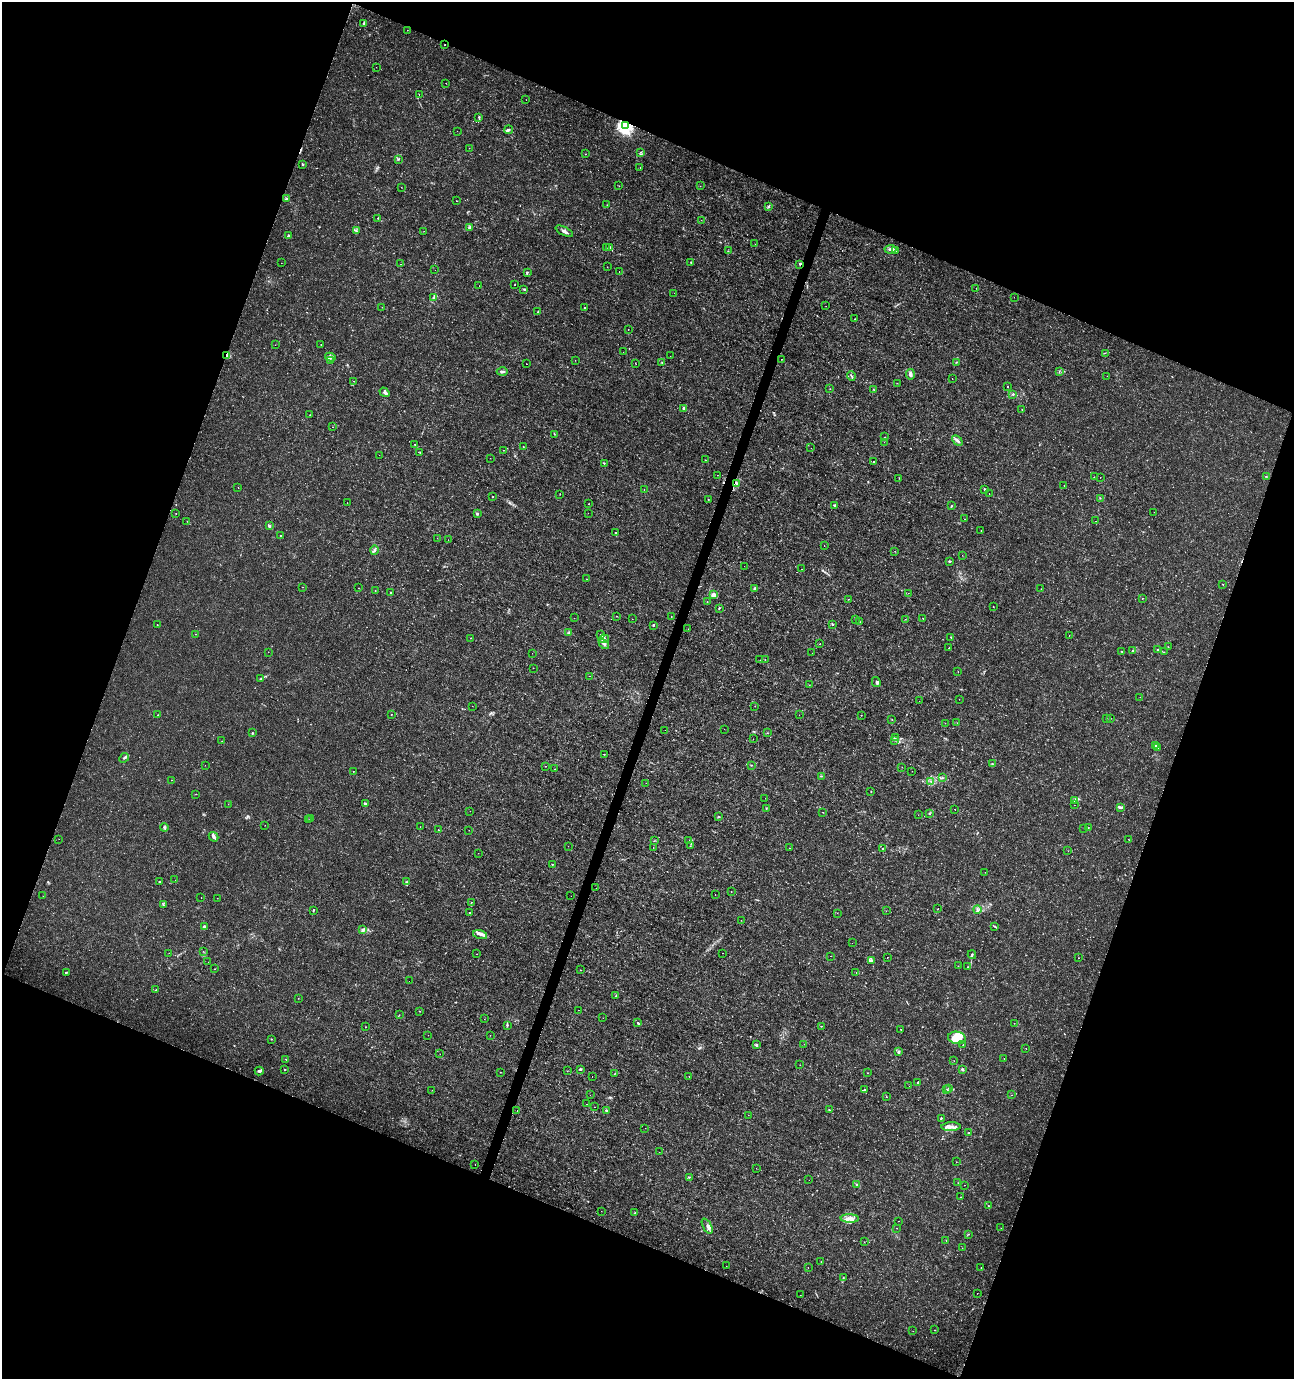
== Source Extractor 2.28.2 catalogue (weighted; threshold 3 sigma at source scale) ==
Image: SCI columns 211-5378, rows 9-5516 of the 5654 x 5517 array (HDU 1 of 3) = the unmasked area's bounding box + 8 px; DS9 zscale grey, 4 x 4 block average (1 PNG px = mean of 4 x 4 image px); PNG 1296 x 1381 px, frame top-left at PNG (2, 2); each listed source drawn as its Kron ellipse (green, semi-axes under 4 px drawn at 4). Shown black and unused: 41% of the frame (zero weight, under 3 of 4 exposures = <1% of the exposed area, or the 3 px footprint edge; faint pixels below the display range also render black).
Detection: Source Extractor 2.28.2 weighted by HDU 2 'WHT'. Background 0.0017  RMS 0.001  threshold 0.00448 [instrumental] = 3 sigma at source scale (4.5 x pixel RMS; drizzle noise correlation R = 1.50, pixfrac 1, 0.0396/0.0396 arcsec/px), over >= 5 px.
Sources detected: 449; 14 too faint to see at this stretch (4 x 4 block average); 1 inside a brighter object's white glare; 4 cosmic-ray / hot-pixel residue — neither listed nor drawn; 10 coinciding with a brighter row at this scale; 19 inside a brighter listed object's ellipse — not listed separately; the other 401 listed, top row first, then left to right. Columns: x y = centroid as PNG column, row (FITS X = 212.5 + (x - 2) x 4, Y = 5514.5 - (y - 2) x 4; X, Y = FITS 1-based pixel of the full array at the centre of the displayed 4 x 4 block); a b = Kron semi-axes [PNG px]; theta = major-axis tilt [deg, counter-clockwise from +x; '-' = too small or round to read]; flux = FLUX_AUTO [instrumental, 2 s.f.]
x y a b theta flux
364 24 4 3 - 0.98
407 30 2 2 - 0.12
445 45 2 2 - 0.63
376 67 2 2 - 0.1
446 83 2 2 - 0.44
419 94 2 2 - 0.33
526 99 2 2 - 0.1
479 117 3 2 - 0.75
625 125 3 3 - 200
508 130 4 2 - 1.2
457 131 2 2 - 0.09
469 148 2 2 - 0.11
640 152 2 2 - 0.23
585 154 2 2 - 0.2
399 159 2 2 - 0.43
302 164 2 2 - 0.67
640 167 2 2 - 0.13
619 186 2 2 - 0.15
700 186 2 2 - 0.18
401 187 2 2 - 0.18
286 198 2 2 - 0.51
456 201 2 2 - 0.19
607 205 2 2 - 0.2
769 206 4 2 - 0.98
378 218 2 2 - 0.38
701 220 2 2 - 0.11
470 228 3 2 - 0.68
356 230 2 2 - 0.34
424 231 2 2 - 0.12
564 231 9 3 -28 1.8
288 236 3 2 - 0.93
755 244 2 2 - 0.2
606 248 2 2 - 0.2
610 248 4 2 - 1.6
890 249 6 3 3 1.6
896 250 3 2 - 0.72
728 251 3 2 - 0.2
691 262 2 2 - 0.41
281 263 2 2 - 0.12
401 264 2 2 - 0.14
800 264 3 2 - 0.96
607 267 2 2 - 0.14
435 270 2 2 - 0.14
619 271 2 2 - 0.19
527 272 3 2 - 0.73
515 285 2 2 - 0.23
479 286 2 2 - 0.095
976 288 2 2 - 0.2
524 289 3 2 - 0.66
674 293 2 2 - 0.074
1014 297 2 2 - 0.33
434 298 3 3 - 1.2
826 306 2 2 - 0.11
382 307 2 2 - 0.11
585 308 2 2 - 0.26
538 312 2 2 - 0.3
855 319 2 2 - 0.15
628 330 2 2 - 0.14
321 344 2 2 - 0.19
275 345 2 2 - 0.091
623 352 2 2 - 0.11
1105 353 2 2 - 0.26
227 356 3 2 - 0.62
670 356 2 2 - 0.1
330 357 5 2 - 1.5
781 359 2 2 - 0.35
331 360 2 2 - 0.59
575 360 2 2 - 0.1
662 362 2 2 - 0.42
956 362 2 2 - 0.34
526 364 2 2 - 0.39
636 364 2 2 - 0.16
1059 371 2 2 - 0.24
502 372 5 3 - 1.5
910 374 5 3 - 2.2
851 376 4 2 - 0.87
1107 376 2 2 - 0.13
952 379 2 2 - 0.14
354 381 2 2 - 0.17
897 383 2 2 - 0.15
1007 387 2 2 - 0.35
830 389 2 2 - 0.2
873 389 2 2 - 0.22
384 392 5 3 - 1.3
1012 394 2 2 - 0.22
683 408 3 3 - 0.67
1022 409 2 2 - 0.19
310 415 2 2 - 0.17
333 427 2 2 - 0.16
555 434 2 2 - 0.18
885 437 2 2 - 0.13
957 440 6 2 -43 1.8
884 442 2 2 - 0.21
415 444 2 2 - 0.53
523 447 2 2 - 0.15
811 448 2 2 - 0.13
503 450 2 2 - 0.12
420 452 2 2 - 0.36
379 455 2 2 - 0.092
490 458 2 2 - 0.088
705 460 2 2 - 0.16
874 462 4 2 - 0.58
604 463 3 2 - 0.38
717 475 2 2 - 0.21
1266 476 2 2 - 0.24
1094 477 2 2 - 0.2
1100 477 2 2 - 0.26
899 478 2 2 - 0.14
736 483 4 2 - 0.55
1064 485 2 2 - 0.58
238 487 2 2 - 0.68
644 489 2 2 - 0.21
984 489 2 2 - 1.4
560 494 2 2 - 0.2
989 494 2 2 - 0.47
492 497 2 2 - 0.28
1100 498 2 2 - 0.23
708 499 2 2 - 0.25
347 503 2 2 - 0.11
589 504 2 2 - 0.27
835 505 3 2 - 0.52
951 506 2 2 - 0.55
1154 512 2 2 - 0.13
176 513 2 2 - 0.21
588 513 2 2 - 0.077
477 514 3 2 - 0.73
964 519 2 2 - 0.12
187 521 2 2 - 0.14
1096 521 2 2 - 0.4
269 526 2 2 - 2
981 530 2 2 - 0.19
616 533 3 2 - 0.31
281 535 2 2 - 0.23
437 538 2 2 - 0.13
448 540 2 2 - 0.2
824 546 2 2 - 0.17
374 550 5 2 - 1.2
895 551 2 2 - 0.13
962 555 2 2 - 0.14
949 561 3 2 - 0.61
744 566 2 2 - 0.088
802 569 2 2 - 0.17
587 579 2 2 - 0.11
1223 584 2 2 - 0.19
302 587 2 2 - 0.2
358 588 2 2 - 0.2
755 589 2 2 - 2.1
1041 589 2 2 - 0.25
375 590 2 2 - 0.25
391 593 3 2 - 1
908 593 2 2 - 0.14
713 595 2 2 - 14
1142 598 2 2 - 0.31
849 599 2 2 - 0.14
707 601 2 2 - 0.26
993 606 2 2 - 0.2
719 608 3 2 - 0.49
616 616 2 2 - 0.21
671 617 2 2 - 0.16
574 618 2 2 - 0.11
632 619 2 2 - 0.7
905 619 2 2 - 0.12
923 619 2 2 - 0.34
855 620 2 2 - 0.19
860 622 2 2 - 0.14
832 624 2 2 - 0.56
157 625 2 2 - 0.34
653 625 3 2 - 0.53
688 629 2 2 - 0.11
569 633 4 3 - 0.96
196 634 2 2 - 0.17
601 635 3 2 - 0.72
1069 635 2 2 - 0.15
470 638 2 2 - 0.43
951 638 3 2 - 0.39
604 639 5 3 - 1.5
604 644 6 2 -45 1.1
820 644 2 2 - 0.39
1168 647 2 2 - 0.14
949 648 2 2 - 0.22
1133 650 2 2 - 0.38
1157 650 2 2 - 0.37
1122 651 2 2 - 0.27
268 652 2 2 - 0.22
1164 652 2 2 - 0.12
532 653 2 2 - 0.082
812 653 2 2 - 0.077
765 659 2 2 - 0.12
760 660 2 2 - 0.085
533 668 2 2 - 0.12
958 672 2 2 - 0.17
590 676 2 2 - 0.1
261 678 2 2 - 0.35
876 682 5 2 - 1.1
809 685 2 2 - 0.18
1140 697 2 2 - 0.083
959 699 2 2 - 0.17
919 701 2 2 - 0.089
472 706 2 2 - 0.12
755 706 2 2 - 0.26
391 714 2 2 - 0.2
158 715 2 2 - 0.21
799 715 2 2 - 0.1
861 715 2 2 - 0.2
1110 718 2 2 - 0.19
1106 719 2 2 - 0.22
892 720 2 2 - 0.23
945 723 2 2 - 0.14
957 723 2 2 - 0.14
724 729 2 2 - 0.12
665 730 2 2 - 0.16
252 733 3 2 - 0.43
767 733 2 2 - 0.18
895 738 2 2 - 0.25
753 739 2 2 - 0.093
895 740 2 2 - 0.45
222 741 2 2 - 0.16
1156 745 2 2 - 0.55
1158 747 3 2 - 0.7
604 754 2 2 - 0.35
124 758 5 2 - 1
992 763 2 2 - 0.18
205 765 2 2 - 0.12
752 765 2 2 - 0.18
546 766 2 2 - 0.15
902 767 2 2 - 0.1
555 769 2 2 - 0.35
353 771 2 2 - 0.15
912 771 2 2 - 0.15
821 776 2 2 - 0.33
943 778 2 2 - 0.23
171 780 2 2 - 0.16
931 781 2 2 - 0.28
646 783 2 2 - 0.59
871 792 2 2 - 0.31
196 794 2 2 - 0.2
765 798 2 2 - 0.1
1074 801 3 3 - 0.79
365 803 3 2 - 1.5
228 804 2 2 - 0.093
1074 805 2 2 - 0.1
1120 807 3 2 - 0.86
766 808 2 2 - 0.26
955 809 2 2 - 0.19
470 811 2 2 - 0.13
823 812 2 2 - 0.22
929 814 2 2 - 0.5
918 815 2 2 - 0.22
718 817 2 2 - 0.47
310 818 2 2 - 0.27
309 820 2 2 - 0.16
265 825 2 2 - 0.19
164 827 4 3 - 0.89
420 827 2 2 - 0.11
1088 827 2 2 - 0.28
1084 828 2 2 - 0.11
438 830 2 2 - 0.41
469 830 2 2 - 0.14
214 837 5 3 - 1.6
59 839 2 2 - 0.11
1128 839 2 2 - 0.16
654 841 2 2 - 0.21
689 841 2 2 - 0.39
568 846 2 2 - 0.14
690 846 2 2 - 0.21
653 848 2 2 - 0.16
789 848 2 2 - 0.18
883 849 2 2 - 0.46
1068 851 2 2 - 0.15
478 853 2 2 - 0.11
552 864 2 2 - 0.53
985 872 2 2 - 0.12
175 880 2 2 - 0.11
159 881 3 2 - 0.5
406 882 2 2 - 0.44
596 888 2 2 - 0.26
731 891 2 2 - 0.38
715 895 2 2 - 0.15
43 896 2 2 - 0.14
571 896 2 2 - 0.1
201 897 2 2 - 0.15
217 898 2 2 - 0.13
471 902 2 2 - 0.17
163 905 3 2 - 0.51
938 909 2 2 - 0.27
977 909 4 2 - 0.9
313 910 2 2 - 0.76
886 911 2 2 - 0.13
470 913 2 2 - 0.26
837 913 2 2 - 0.12
741 920 2 2 - 0.1
994 926 4 2 - 0.67
204 927 3 3 - 0.99
363 930 3 2 - 0.79
480 935 7 2 -16 1.5
852 943 2 2 - 0.071
203 951 2 2 - 0.15
169 953 2 2 - 0.12
722 953 2 2 - 0.091
476 954 2 2 - 0.11
972 955 4 2 - 0.68
830 956 2 2 - 0.49
887 957 2 2 - 0.3
1078 958 2 2 - 0.18
871 961 4 3 - 1.1
208 962 2 2 - 0.085
958 966 2 2 - 0.14
968 967 2 2 - 0.18
214 969 2 2 - 0.17
580 970 2 2 - 0.14
67 972 2 2 - 0.37
856 972 2 2 - 0.11
409 981 2 2 - 0.13
156 990 2 2 - 0.63
615 996 3 2 - 0.31
298 998 2 2 - 0.16
578 1010 2 2 - 0.17
420 1011 2 2 - 0.55
399 1015 2 2 - 0.13
603 1018 2 2 - 0.29
484 1019 2 2 - 0.11
638 1023 3 2 - 1.4
1014 1023 2 2 - 0.18
507 1025 3 2 - 0.59
821 1026 2 2 - 0.24
366 1027 2 2 - 0.17
900 1029 2 2 - 0.29
428 1035 2 2 - 0.75
490 1035 2 2 - 0.13
957 1038 9 6 -9 9.8
271 1039 2 2 - 0.31
804 1044 2 2 - 0.11
756 1045 3 2 - 0.92
963 1045 2 2 - 0.18
1026 1048 2 2 - 0.42
898 1052 3 3 - 0.93
440 1054 2 2 - 0.15
1004 1058 2 2 - 0.37
286 1059 2 2 - 0.19
954 1061 2 2 - 0.18
800 1065 2 2 - 0.11
580 1069 3 2 - 0.64
962 1069 2 2 - 1.4
285 1070 2 2 - 0.59
259 1071 4 2 - 1.5
567 1071 2 2 - 0.17
500 1072 2 2 - 0.32
615 1073 2 2 - 0.34
868 1073 2 2 - 0.25
592 1076 2 2 - 0.15
689 1076 2 2 - 0.15
918 1082 3 2 - 0.55
909 1086 2 2 - 0.13
949 1088 3 2 - 0.53
947 1089 2 2 - 0.28
432 1090 2 2 - 0.11
864 1090 4 2 - 0.71
590 1095 2 2 - 0.17
1012 1095 2 2 - 0.22
887 1097 2 2 - 0.15
587 1104 2 2 - 0.14
594 1107 2 2 - 0.57
829 1110 2 2 - 0.64
517 1111 2 2 - 0.11
607 1111 2 2 - 3.5
748 1115 2 2 - 0.11
941 1118 2 2 - 0.53
951 1127 10 4 2 2.9
645 1128 2 2 - 0.1
968 1133 3 2 - 0.41
659 1152 2 2 - 0.11
956 1162 2 2 - 0.12
475 1164 2 2 - 0.27
756 1168 2 2 - 0.12
689 1177 2 2 - 0.39
809 1180 2 2 - 0.097
958 1183 2 2 - 0.11
856 1184 3 2 - 0.43
964 1185 2 2 - 0.21
960 1197 2 2 - 0.19
988 1206 2 2 - 0.33
601 1211 2 2 - 0.11
634 1213 2 2 - 0.53
850 1219 9 4 -2 3.5
899 1221 2 2 - 0.15
707 1226 8 4 -63 2.1
897 1228 2 2 - 0.13
1001 1228 2 2 - 0.1
968 1234 2 2 - 0.23
946 1240 2 2 - 0.18
864 1242 2 2 - 0.11
962 1248 2 2 - 0.1
821 1262 2 2 - 0.13
726 1266 2 2 - 0.11
808 1268 2 2 - 0.1
981 1268 2 2 - 0.18
843 1278 3 2 - 0.37
977 1293 2 2 - 0.24
800 1295 2 2 - 0.11
934 1330 2 2 - 0.23
913 1331 2 2 - 0.15
Overlapping masked pixels (flux is a lower limit): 4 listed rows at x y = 445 45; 625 125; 800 264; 227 356
Diffuse or blended objects may show on this block-average render without a row.